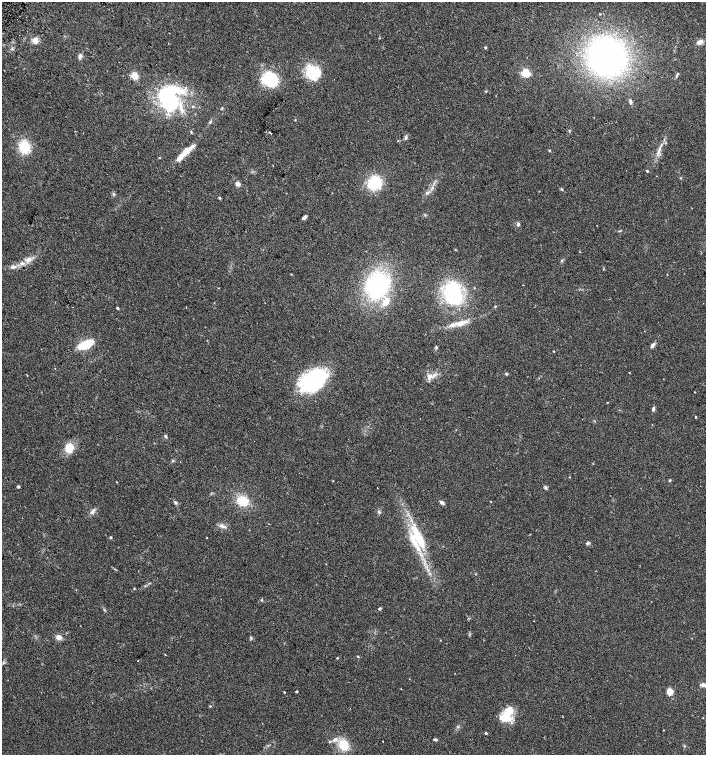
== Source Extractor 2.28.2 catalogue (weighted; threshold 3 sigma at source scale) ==
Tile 11 of 4 x 4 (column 3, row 3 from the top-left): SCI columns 2989-4395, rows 1535-3039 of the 6042 x 6072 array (HDU 1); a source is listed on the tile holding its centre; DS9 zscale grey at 2 x 2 block average (1 PNG px = mean of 2 x 2 image px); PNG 708 x 757 px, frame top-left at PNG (2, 2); no overlay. Shown black and unused: <1% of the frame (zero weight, under 2 of 3 exposures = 2% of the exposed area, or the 3 px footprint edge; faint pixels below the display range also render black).
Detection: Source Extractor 2.28.2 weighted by HDU 2 'WHT'; one run over the whole footprint, this tile lists its part. Background 0.0654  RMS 0.0089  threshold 0.0403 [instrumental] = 3 sigma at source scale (4.5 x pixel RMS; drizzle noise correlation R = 1.50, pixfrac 1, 0.0396/0.0396 arcsec/px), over >= 5 px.
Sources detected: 108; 3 inside a brighter object's white glare — not listed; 7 inside a brighter listed object's ellipse — not listed separately; the other 98 listed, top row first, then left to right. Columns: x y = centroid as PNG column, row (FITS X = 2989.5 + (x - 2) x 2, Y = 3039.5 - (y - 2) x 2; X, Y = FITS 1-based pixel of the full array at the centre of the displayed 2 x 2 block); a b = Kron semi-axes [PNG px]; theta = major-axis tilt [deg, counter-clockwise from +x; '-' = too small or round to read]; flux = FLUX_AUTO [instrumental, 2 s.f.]
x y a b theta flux
35 40 6 6 - 14
700 42 8 5 27 9.4
485 48 3 2 - 2.9
12 49 3 3 - 2.3
80 56 5 5 - 5.2
607 57 32 30 -37 650
313 73 19 16 -55 66
525 73 3 3 - 140
677 74 8 3 60 3.1
134 76 7 7 - 16
270 79 14 12 -6 120
164 96 34 19 44 160
630 101 6 4 -87 3.8
193 106 3 3 - 2.1
222 108 4 2 - 1.7
210 122 4 3 - 2.4
191 132 4 2 - 1.6
270 133 3 2 - 8.5
406 138 5 4 - 4.4
24 147 14 13 - 50
659 149 7 4 74 7.4
187 150 19 7 39 23
549 150 3 3 - 1.9
159 158 3 2 - 1.4
647 171 3 2 - 2.6
374 183 11 10 - 92
238 184 3 3 - 22
432 188 3 2 - 2.1
562 189 3 3 - 2.7
427 192 5 4 - 3.8
113 194 3 2 - 1.9
219 198 3 3 - 2.4
304 217 5 3 - 7.5
518 224 4 4 - 4.4
29 259 7 6 - 9.7
562 260 4 3 - 2.3
22 263 5 3 - 5
13 267 8 3 11 6.1
291 274 2 2 - 0.92
377 285 26 22 55 250
218 288 3 2 - 0.79
453 293 24 17 -69 180
117 308 3 2 - 2.3
461 323 12 7 35 18
85 344 14 6 22 66
653 345 8 4 51 6
436 347 3 3 - 2.1
554 351 3 2 - 1.2
629 372 3 2 - 0.78
506 374 4 3 - 2.3
429 377 10 7 64 13
311 380 25 17 40 260
695 392 2 2 - 1.1
607 402 2 2 - 2
653 409 6 3 82 4.1
696 417 2 2 - 2
166 436 3 3 - 3.8
69 448 12 10 82 29
569 477 2 2 - 1.1
670 480 3 3 - 2
333 481 2 2 - 0.93
117 482 2 2 - 0.96
18 487 3 3 - 2.6
546 488 5 3 - 3.6
242 501 10 7 -20 51
175 502 7 3 -54 3.4
441 502 5 4 - 4.6
491 502 3 2 - 0.85
92 512 7 5 62 6.6
379 512 5 3 - 3.1
222 526 10 4 -23 7.4
111 537 4 3 - 2
419 538 37 10 -64 86
588 543 4 3 - 4.2
476 574 3 2 - 1
145 586 3 2 - 1.4
262 600 3 3 - 1.9
379 609 3 3 - 3.4
534 621 2 2 - 0.65
59 637 7 5 -1 11
440 640 2 2 - 0.93
165 655 3 2 - 1
358 656 3 2 - 1.8
337 658 3 3 - 1.5
137 661 2 2 - 0.66
704 685 9 4 -20 7.8
284 692 2 2 - 1.5
297 692 2 2 - 3
670 692 6 6 - 18
210 706 3 3 - 1.6
507 715 21 10 55 52
663 730 2 2 - 0.86
486 733 3 2 - 2.9
435 739 5 2 - 3.2
335 740 8 5 31 9.2
383 741 2 2 - 1.1
343 745 10 9 - 45
684 746 3 3 - 1.6
Isophote crosses this tile's border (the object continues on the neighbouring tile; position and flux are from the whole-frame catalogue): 1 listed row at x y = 704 685
Diffuse or blended objects may show on this block-average render without a row.